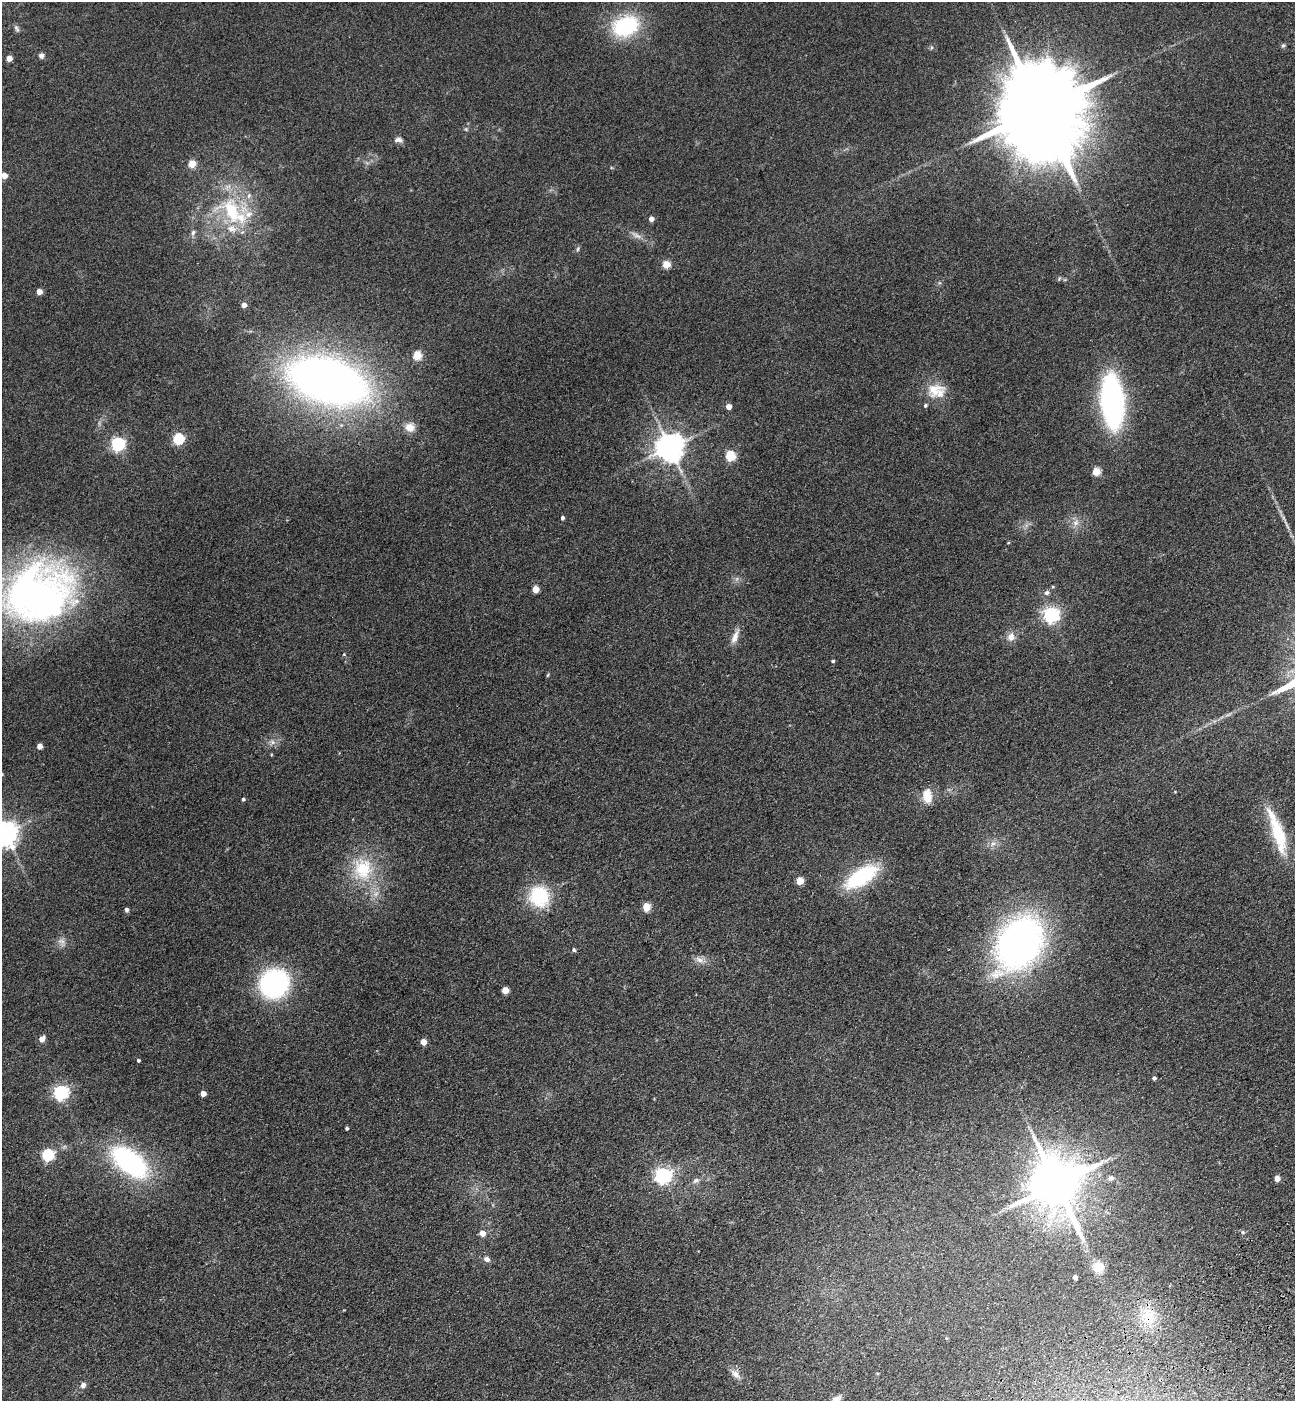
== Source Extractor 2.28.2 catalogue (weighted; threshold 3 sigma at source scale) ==
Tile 6 of 4 x 4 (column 2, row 2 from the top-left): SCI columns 1639-2931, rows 2911-4309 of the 5732 x 5819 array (HDU 1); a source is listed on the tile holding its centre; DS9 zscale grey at full resolution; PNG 1297 x 1403 px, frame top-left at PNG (2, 2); no overlay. Shown black and unused: <1% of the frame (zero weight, under 3 of 4 exposures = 6% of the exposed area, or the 3 px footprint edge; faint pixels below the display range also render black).
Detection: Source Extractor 2.28.2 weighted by HDU 2 'WHT'; one run over the whole footprint, this tile lists its part. Background 0.192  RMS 0.0084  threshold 0.038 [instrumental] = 3 sigma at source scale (4.5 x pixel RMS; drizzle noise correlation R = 1.50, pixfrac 1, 0.05/0.05 arcsec/px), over >= 5 px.
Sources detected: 92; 1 inside a brighter object's white glare — not listed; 7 inside a brighter listed object's ellipse — not listed separately; the other 84 listed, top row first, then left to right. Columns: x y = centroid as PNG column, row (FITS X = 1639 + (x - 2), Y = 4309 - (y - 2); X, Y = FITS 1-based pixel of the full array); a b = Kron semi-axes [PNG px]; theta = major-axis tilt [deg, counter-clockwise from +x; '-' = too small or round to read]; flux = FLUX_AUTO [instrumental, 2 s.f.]
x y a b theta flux
625 26 31 23 20 63
17 29 10 5 -65 2
1283 45 7 5 62 1.4
931 48 7 4 90 1.1
41 56 6 6 - 3
9 58 4 4 - 9.5
1040 108 37 20 -68 19000
466 129 5 5 - 1.1
398 140 12 6 -3 3.1
192 164 5 5 - 23
4 176 4 4 - 9.2
231 211 42 25 -61 63
651 219 4 4 - 5
193 233 8 6 82 2.5
636 235 18 5 -26 4.8
578 249 6 4 87 1.3
666 264 5 5 - 24
39 292 4 4 - 9.1
244 305 4 4 - 6.1
417 356 5 5 - 32
328 381 47 25 -17 830
934 389 25 18 30 17
1112 401 43 18 -86 220
728 407 4 4 - 8.2
410 427 12 11 - 8.3
178 439 5 5 - 82
118 444 6 6 - 160
669 447 8 8 - 1200
730 456 5 5 - 52
1096 472 5 5 - 24
562 518 4 4 - 2
1076 522 9 8 - 4.7
535 589 5 4 - 15
1047 593 7 7 - 2.5
36 594 73 57 44 420
1051 615 6 6 - 270
735 636 22 7 68 6.6
1011 637 10 10 - 6.2
344 654 5 3 - 0.69
833 661 4 3 - 1.2
548 675 5 3 - 0.89
272 742 8 7 - 3.3
39 746 4 4 - 7.8
927 796 15 10 -86 14
243 799 4 3 - 1.5
1278 832 53 15 -74 39
5 834 8 8 - 770
993 844 8 6 52 3.3
363 869 34 27 -82 47
861 877 35 15 33 71
800 881 5 5 - 20
539 896 25 23 -61 46
646 907 5 5 - 25
126 910 5 4 - 2.6
62 942 14 8 -62 4.8
1019 943 58 44 57 300
574 950 5 4 - 1.4
700 960 14 6 -25 4.7
274 984 25 23 44 150
505 990 5 5 - 13
42 1039 5 5 - 8.1
423 1042 5 4 - 10
138 1060 4 3 - 1.3
1154 1078 4 4 - 2
61 1092 6 6 - 200
203 1094 4 4 - 7.2
347 1128 3 3 - 1.4
47 1155 6 5 - 98
130 1162 45 23 -39 120
662 1176 6 6 - 260
1110 1178 10 7 1 3.4
1277 1178 4 4 - 8.2
696 1180 9 7 22 2.9
1056 1184 16 14 -72 4600
1243 1232 6 5 - 1.3
482 1233 5 5 - 7.7
487 1259 7 6 - 3.4
1098 1267 12 12 - 9.5
1075 1277 4 4 - 4.1
1148 1317 22 18 -73 23
946 1338 5 3 - 0.76
735 1374 16 8 -44 6.2
83 1385 8 6 62 3.4
836 1399 13 7 31 4.7
Overlapping masked pixels (flux is a lower limit): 1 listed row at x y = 1148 1317
Isophote crosses this tile's border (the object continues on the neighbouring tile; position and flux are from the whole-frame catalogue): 2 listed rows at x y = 5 834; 836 1399